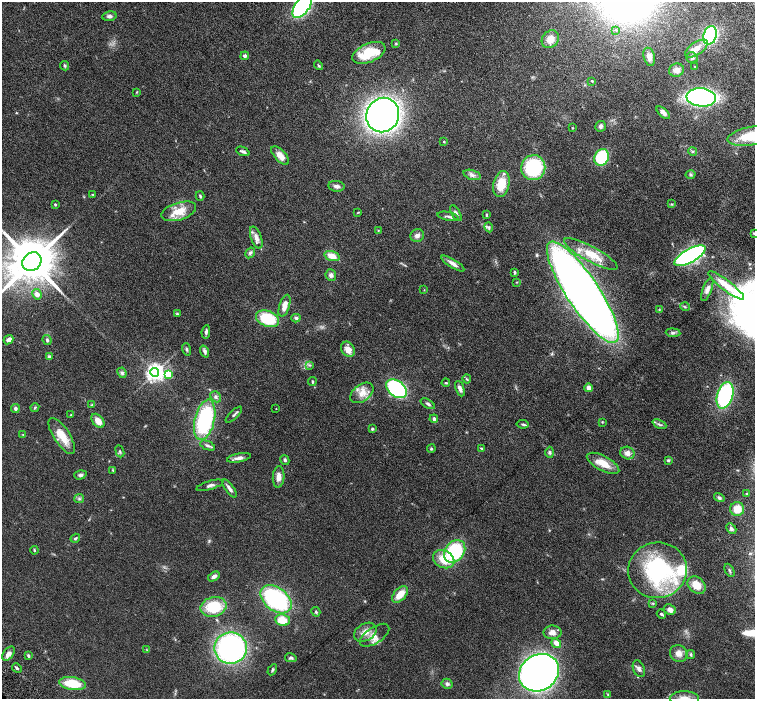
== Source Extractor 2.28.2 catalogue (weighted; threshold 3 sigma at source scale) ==
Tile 10 of 4 x 4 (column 2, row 3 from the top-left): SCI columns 1553-3058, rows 1594-2986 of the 6116 x 6111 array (HDU 1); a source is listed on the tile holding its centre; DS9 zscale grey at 2 x 2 block average (1 PNG px = mean of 2 x 2 image px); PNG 757 x 701 px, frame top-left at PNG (2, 2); each listed source drawn as its Kron ellipse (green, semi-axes under 4 px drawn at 4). Shown black and unused: <1% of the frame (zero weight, under 4 of 8 exposures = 3% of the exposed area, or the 3 px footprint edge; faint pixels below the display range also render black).
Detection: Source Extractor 2.28.2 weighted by HDU 2 'WHT'; one run over the whole footprint, this tile lists its part. Background 0.0536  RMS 0.0042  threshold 0.0173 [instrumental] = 3 sigma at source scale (4.09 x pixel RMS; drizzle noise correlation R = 1.36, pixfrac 0.8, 0.05/0.05 arcsec/px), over >= 5 px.
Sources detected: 168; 9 inside a brighter listed object's ellipse — not listed separately; the other 159 listed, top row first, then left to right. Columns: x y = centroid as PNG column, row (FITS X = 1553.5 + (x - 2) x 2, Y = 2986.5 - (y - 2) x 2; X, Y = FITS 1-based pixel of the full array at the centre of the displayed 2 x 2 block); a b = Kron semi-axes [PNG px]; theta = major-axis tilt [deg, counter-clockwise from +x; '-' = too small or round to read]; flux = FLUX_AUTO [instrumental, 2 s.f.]
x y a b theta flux
302 6 14 7 55 160
109 16 7 5 10 2.5
616 30 2 2 - 0.45
710 35 9 6 73 99
550 39 10 8 48 6.8
396 43 3 3 - 0.81
696 49 13 6 34 8.1
369 53 17 9 23 28
245 56 4 3 - 2.4
649 57 9 5 -75 4.9
692 58 6 5 - 2.1
318 65 5 3 - 1.1
64 66 5 4 - 1.2
695 66 2 2 - 0.46
677 70 8 6 18 4.7
592 81 3 2 - 0.8
136 92 3 2 - 0.55
701 97 15 9 -6 230
663 113 8 4 -41 3.5
383 115 17 16 - 490
600 126 5 5 - 2.2
573 128 3 2 - 0.43
751 136 24 9 10 30
444 142 3 2 - 0.68
243 151 7 3 -23 2.1
692 151 4 3 - 1.1
280 156 11 5 -47 8.2
602 157 8 7 - 43
533 168 12 12 - 63
472 175 9 4 -16 3.3
691 175 5 4 - 1.4
501 184 13 8 77 18
337 186 8 5 -7 3.1
93 194 4 2 - 0.82
200 196 5 3 - 1.2
55 204 3 3 - 0.92
672 204 4 3 - 0.82
179 211 18 8 17 15
358 212 4 2 - 0.62
456 213 9 4 -59 2.6
486 215 4 3 - 0.84
448 216 10 3 -10 2.2
489 227 5 4 - 1.7
378 230 3 2 - 0.68
754 233 3 3 - 0.83
417 236 7 6 - 3.3
256 238 11 5 -70 5.5
250 253 6 4 57 1.9
591 254 30 7 -28 21
332 256 8 5 -15 8.9
690 256 17 6 29 170
32 262 10 8 41 5800
453 264 13 4 -32 5
514 272 4 3 - 1.1
331 275 6 5 - 2.6
517 282 4 2 - 0.51
726 285 22 5 -37 19
707 289 12 4 69 3.7
424 290 3 2 - 0.42
583 292 60 16 -56 1100
37 294 5 4 - 3.5
284 306 11 5 72 7.3
685 307 5 3 - 1
659 310 3 2 - 0.59
177 314 4 3 - 0.84
296 318 4 4 - 1.5
267 319 12 7 -20 38
206 332 7 3 83 2.4
673 333 7 3 -5 1.9
8 340 5 3 - 4.4
47 340 5 4 - 1.7
186 349 6 3 -72 1.3
348 349 8 6 -58 6.8
205 352 6 3 -70 2.3
50 357 4 3 - 2.4
309 365 4 3 - 1.1
155 372 4 4 - 430
122 373 5 4 - 1.9
168 374 3 3 - 29
467 379 4 3 - 0.98
312 381 4 3 - 1.1
446 383 4 2 - 0.9
588 388 4 4 - 4.2
396 389 12 8 -38 110
460 389 8 3 -68 3.9
362 393 13 8 37 9
725 395 14 7 73 100
216 397 6 4 -49 2
428 404 8 3 -32 2
92 405 4 3 - 0.98
35 407 4 3 - 1
15 408 4 3 - 2.4
276 409 3 2 - 0.32
71 414 3 2 - 0.5
234 415 11 2 44 1.6
434 419 4 3 - 2.6
205 420 20 10 77 89
98 421 8 5 -50 7.6
602 422 3 2 - 0.61
523 424 6 3 -9 1.5
659 424 7 3 -24 1.7
372 429 3 3 - 1.2
23 435 3 2 - 0.6
62 436 21 8 -57 16
208 445 8 3 -22 2.3
481 448 3 2 - 0.92
431 449 4 3 - 0.85
120 451 6 2 -70 0.97
550 452 5 4 - 1.5
627 453 7 6 - 4.6
239 458 12 4 11 4.1
285 460 5 3 - 1.6
668 460 3 3 - 1.4
603 463 18 7 -28 13
113 470 4 2 - 0.74
80 475 6 4 17 2.1
279 477 11 6 86 5.8
210 485 14 4 16 3
229 488 10 4 -54 3.5
747 494 3 3 - 1.2
719 498 5 4 - 1.9
79 499 5 2 - 1.1
737 509 7 7 - 11
731 529 6 4 -44 2.3
75 538 5 3 - 1.3
34 550 4 2 - 1
455 551 12 9 51 66
444 559 11 8 -28 16
657 570 29 28 - 110
729 570 7 2 -63 1.4
214 576 6 4 34 3.2
697 585 10 7 -42 11
400 594 10 5 48 11
276 599 17 11 -39 110
653 603 4 3 - 0.86
214 607 13 9 13 32
670 610 6 5 - 3.8
316 612 5 3 - 1.1
661 614 5 3 - 1.4
283 620 7 6 - 14
365 632 12 8 29 8
552 632 9 7 1 5.4
375 635 17 8 34 7.2
556 643 5 3 - 6.9
231 648 16 15 - 180
147 650 3 2 - 0.58
679 653 9 8 - 5.7
8 654 8 5 53 4.9
691 654 4 3 - 1.3
28 656 4 3 - 1.5
291 658 6 4 -9 1.7
17 668 5 2 - 1.4
639 669 8 5 -67 3.4
272 670 6 3 59 1.2
539 673 21 18 33 820
72 684 13 6 -9 26
447 684 5 5 - 2
608 695 4 3 - 0.79
684 698 14 7 0 7.8
Isophote crosses this tile's border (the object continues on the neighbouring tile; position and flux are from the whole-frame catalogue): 5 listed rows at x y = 302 6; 751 136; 754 233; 32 262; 684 698
Diffuse or blended objects may show on this block-average render without a row.